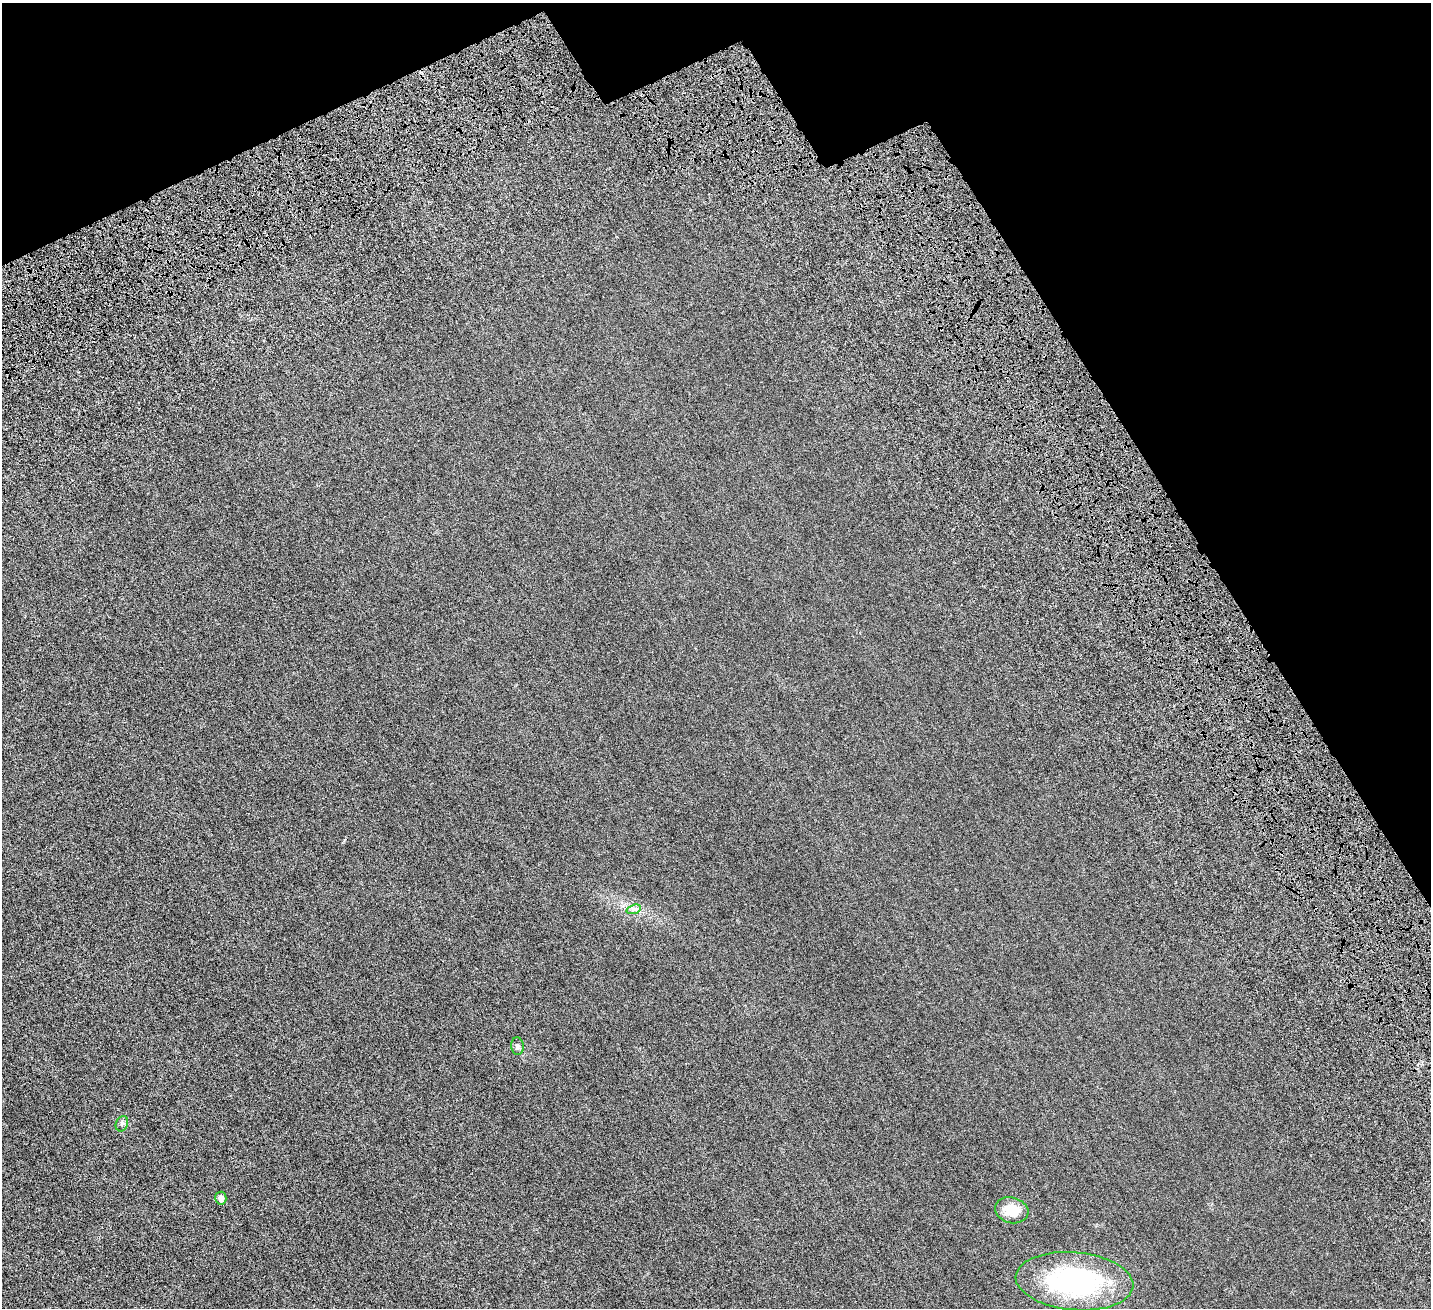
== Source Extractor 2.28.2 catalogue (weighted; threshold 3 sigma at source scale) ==
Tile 3 of 4 x 4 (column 3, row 1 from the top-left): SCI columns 3164-4592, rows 4398-5703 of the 6329 x 6320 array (HDU 1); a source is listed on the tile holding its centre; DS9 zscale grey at full resolution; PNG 1433 x 1310 px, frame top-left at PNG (2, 3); each listed source drawn as its Kron ellipse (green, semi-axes under 4 px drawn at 4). Shown black and unused: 20% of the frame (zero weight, under 6 of 12 exposures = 14% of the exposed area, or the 3 px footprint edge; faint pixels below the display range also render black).
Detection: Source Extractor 2.28.2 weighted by HDU 2 'WHT'; one run over the whole footprint, this tile lists its part. Background 0.00255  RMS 0.002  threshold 0.00836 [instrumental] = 3 sigma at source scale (4.09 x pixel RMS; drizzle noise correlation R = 1.36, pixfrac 0.8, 0.05/0.05 arcsec/px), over >= 5 px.
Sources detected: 6; all 6 listed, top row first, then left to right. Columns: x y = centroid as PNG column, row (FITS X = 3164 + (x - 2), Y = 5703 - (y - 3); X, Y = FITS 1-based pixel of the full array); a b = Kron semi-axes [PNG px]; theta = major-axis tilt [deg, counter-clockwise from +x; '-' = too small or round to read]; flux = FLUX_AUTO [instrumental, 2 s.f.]
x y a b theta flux
634 909 7 4 18 0.42
517 1046 9 6 -84 0.57
122 1124 8 6 69 0.45
221 1198 6 5 - 0.99
1012 1210 17 12 -16 3.7
1074 1281 59 29 -5 29